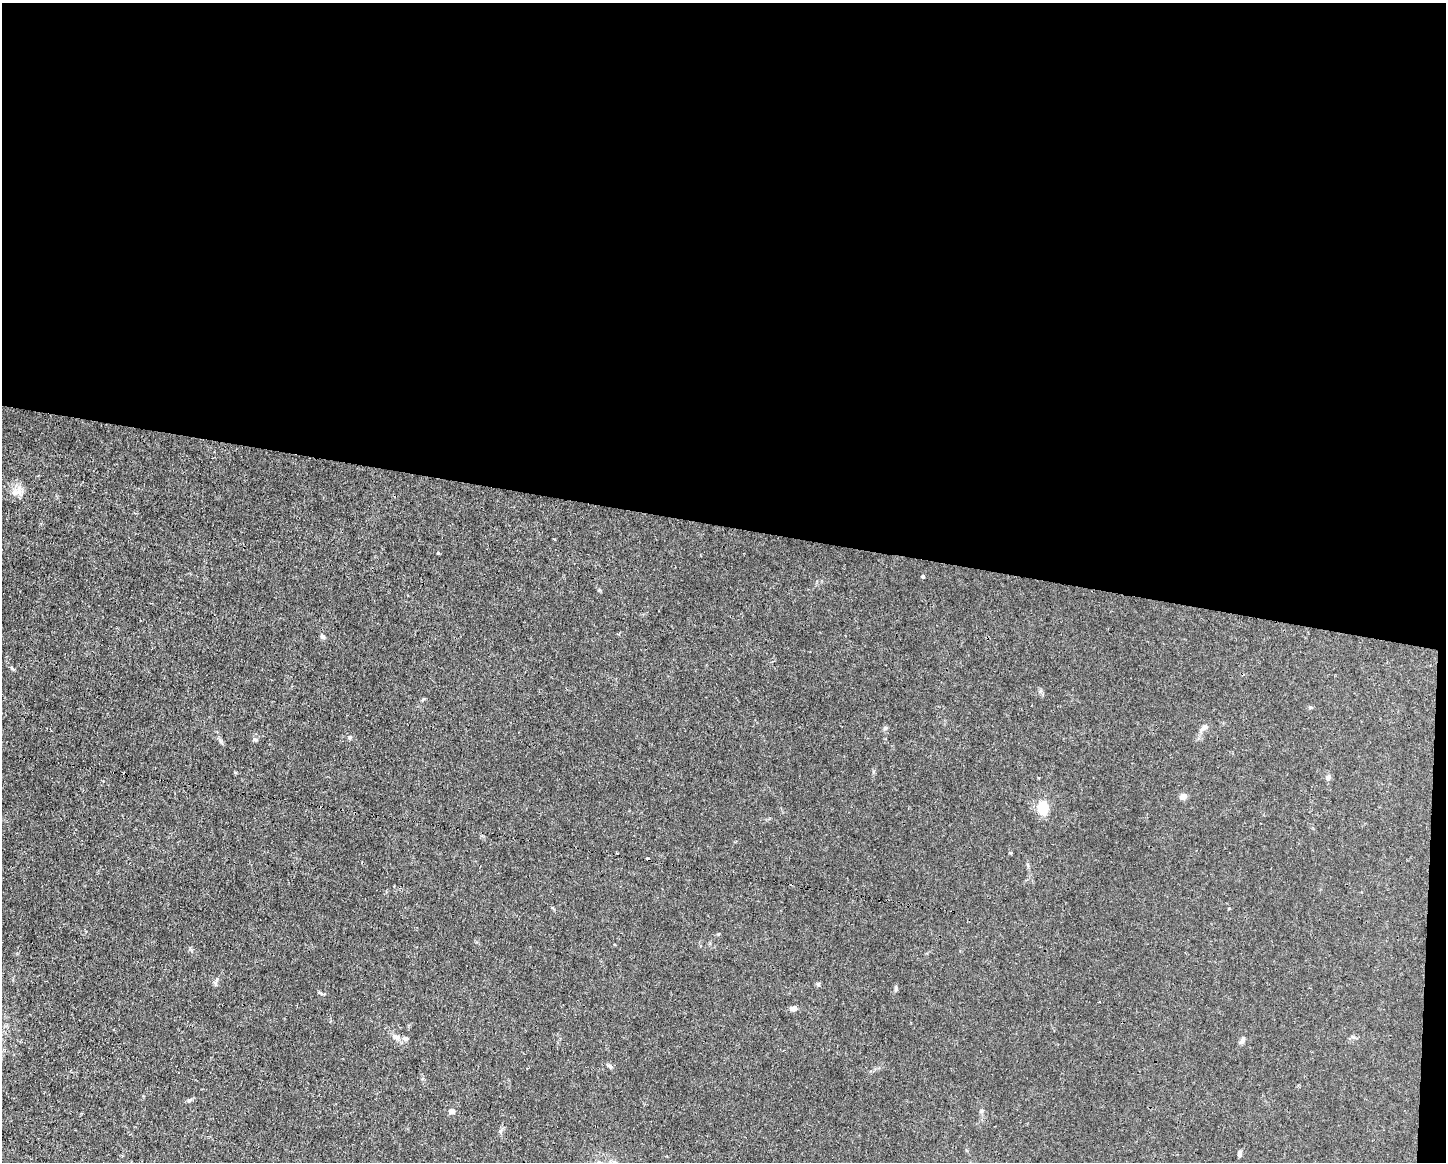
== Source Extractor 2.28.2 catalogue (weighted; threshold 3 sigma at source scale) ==
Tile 3 of 3 x 4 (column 3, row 1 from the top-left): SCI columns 2999-4442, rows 3479-4638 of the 4666 x 4638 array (HDU 1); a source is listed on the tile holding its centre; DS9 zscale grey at full resolution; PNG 1448 x 1164 px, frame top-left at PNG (2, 3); no overlay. Shown black and unused: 46% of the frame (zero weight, under 3 of 4 exposures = <1% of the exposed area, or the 3 px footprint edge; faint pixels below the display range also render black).
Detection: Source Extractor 2.28.2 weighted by HDU 2 'WHT'; one run over the whole footprint, this tile lists its part. Background 0.0165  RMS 0.0025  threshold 0.0113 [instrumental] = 3 sigma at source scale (4.5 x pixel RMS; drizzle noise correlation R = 1.50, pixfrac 1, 0.05/0.05 arcsec/px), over >= 5 px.
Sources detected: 23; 1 cosmic-ray / hot-pixel residue — not listed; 1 inside a brighter listed object's ellipse — not listed separately; the other 21 listed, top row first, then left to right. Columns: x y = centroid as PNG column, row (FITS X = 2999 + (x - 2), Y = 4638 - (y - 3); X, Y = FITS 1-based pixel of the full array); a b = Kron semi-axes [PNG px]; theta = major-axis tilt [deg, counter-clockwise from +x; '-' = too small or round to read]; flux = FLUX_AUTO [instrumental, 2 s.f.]
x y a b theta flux
16 492 17 10 22 2.3
438 553 4 3 - 0.26
923 577 3 3 - 1.3
322 636 6 5 - 0.68
1204 727 10 7 33 0.93
885 728 6 5 - 0.43
350 737 6 5 - 0.39
255 739 7 5 -15 0.52
1328 777 7 6 - 0.77
1183 796 7 6 - 1.5
1043 808 10 8 87 8.9
1011 853 5 3 - 0.24
793 1008 9 6 9 1
396 1037 11 7 -27 1.2
1353 1037 6 4 -42 0.4
1242 1040 8 5 63 0.87
610 1066 9 4 -45 0.52
189 1100 8 5 38 0.51
452 1111 7 6 - 0.97
982 1111 6 5 - 0.41
1240 1154 7 5 83 0.75
Unlisted compact peaks at least as high as the median listed source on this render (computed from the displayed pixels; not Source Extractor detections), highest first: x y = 896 988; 599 590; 818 984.